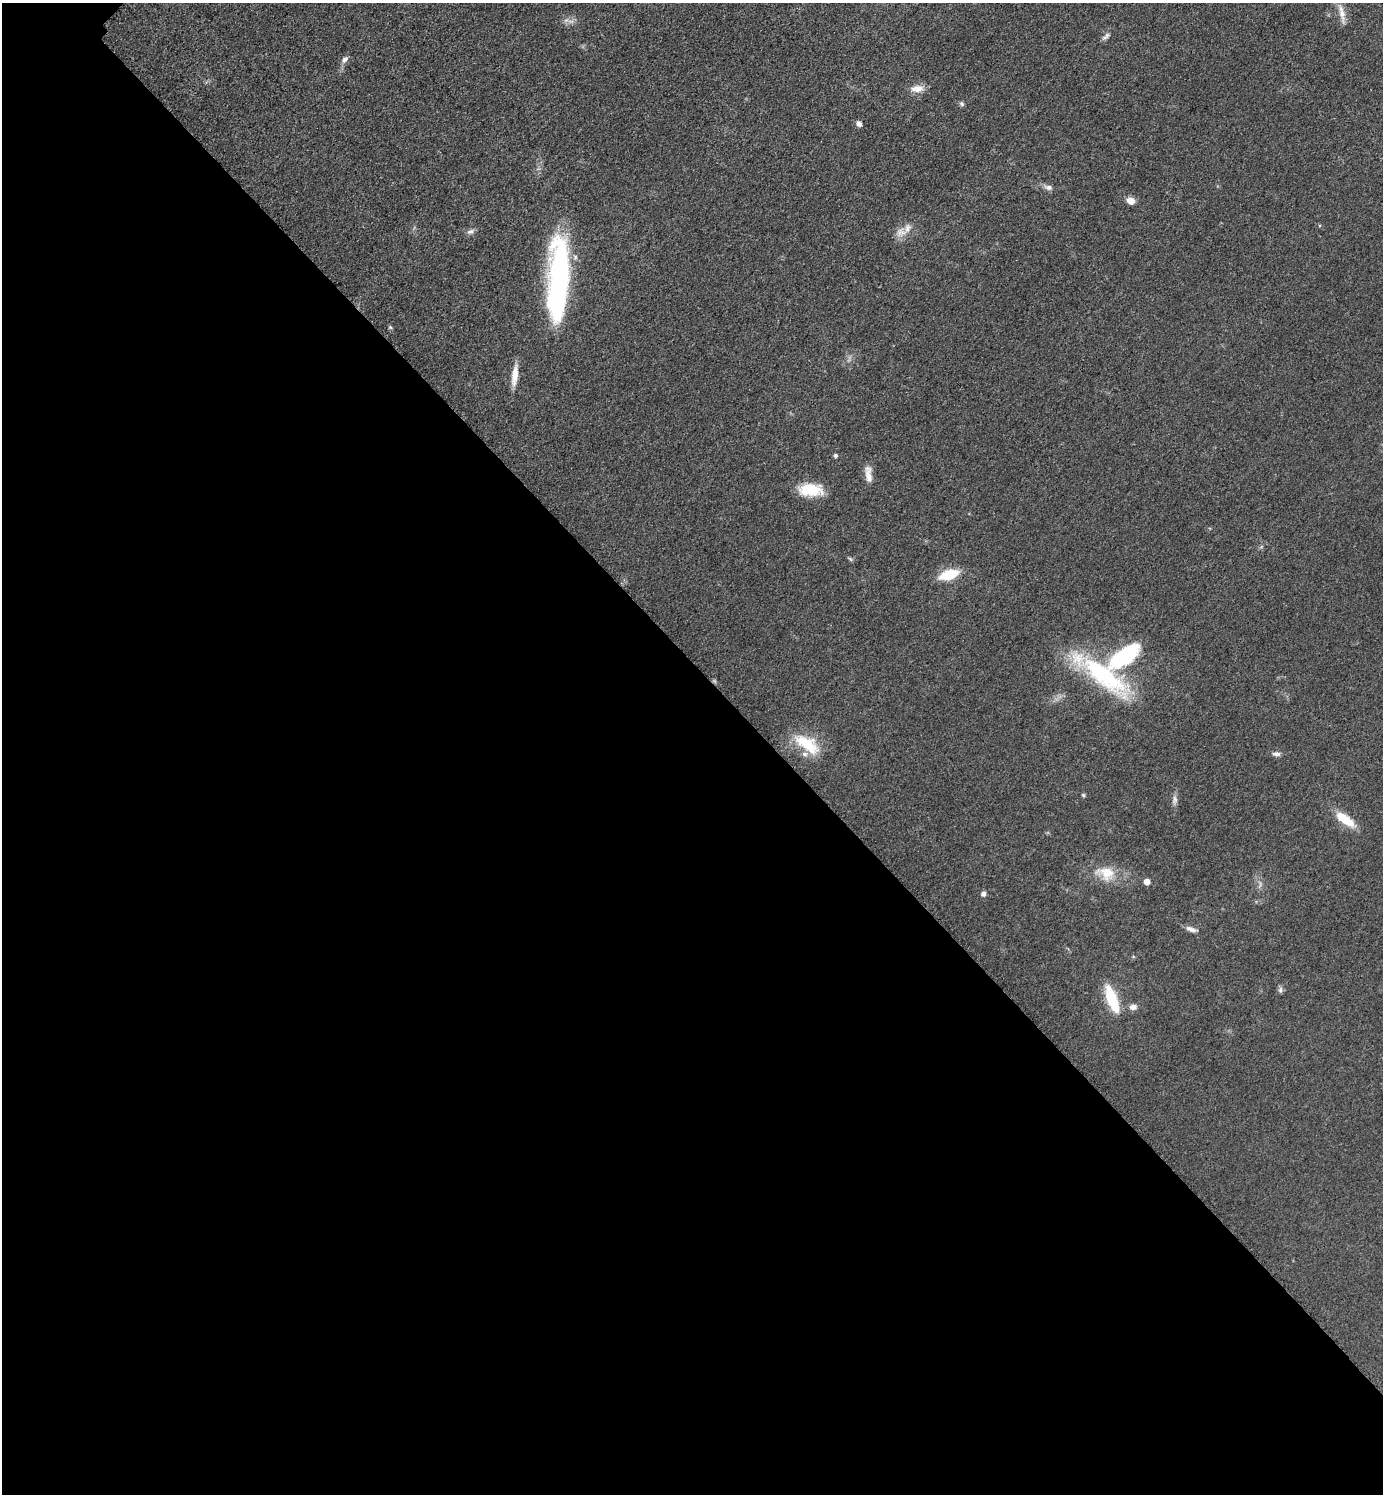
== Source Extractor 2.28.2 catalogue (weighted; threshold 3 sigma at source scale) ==
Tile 14 of 4 x 4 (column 2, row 4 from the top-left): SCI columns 1592-2972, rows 21-1512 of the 6048 x 6047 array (HDU 1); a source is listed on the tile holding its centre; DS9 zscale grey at full resolution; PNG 1385 x 1496 px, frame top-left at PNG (2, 3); no overlay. Shown black and unused: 56% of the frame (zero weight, under 3 of 5 exposures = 4% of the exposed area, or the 3 px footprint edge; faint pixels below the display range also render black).
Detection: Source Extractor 2.28.2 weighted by HDU 2 'WHT'; one run over the whole footprint, this tile lists its part. Background 0.0497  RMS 0.0054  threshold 0.0244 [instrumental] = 3 sigma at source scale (4.5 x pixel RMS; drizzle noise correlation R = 1.50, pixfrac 1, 0.05/0.05 arcsec/px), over >= 5 px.
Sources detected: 37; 2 inside a brighter object's white glare — not listed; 2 inside a brighter listed object's ellipse — not listed separately; the other 33 listed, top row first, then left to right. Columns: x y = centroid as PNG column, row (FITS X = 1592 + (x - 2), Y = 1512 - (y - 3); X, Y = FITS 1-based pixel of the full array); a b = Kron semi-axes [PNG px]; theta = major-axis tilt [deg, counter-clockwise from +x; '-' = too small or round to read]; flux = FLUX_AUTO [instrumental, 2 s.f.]
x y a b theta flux
1342 13 29 7 -78 5.8
566 20 7 4 19 1.3
1106 36 13 5 38 1.9
345 59 10 7 48 2.2
917 89 17 9 7 5.1
962 104 7 6 - 1.1
859 123 6 5 - 2.7
1048 187 12 7 -13 2.4
1130 201 8 7 - 4.9
470 232 9 7 19 1.9
901 232 15 12 -1 5.1
559 274 80 21 87 120
390 327 6 4 -45 0.71
515 375 27 7 83 6.8
835 455 5 5 - 0.92
868 474 23 8 -83 5
810 490 25 13 -3 17
850 559 7 4 -52 0.79
949 575 20 9 17 16
1124 656 38 16 36 47
1103 675 88 22 -36 62
807 744 34 15 -35 20
1276 754 12 6 -3 1.9
1083 795 6 4 -47 0.73
1175 799 12 6 -87 2.2
1345 819 25 9 -35 13
1106 873 28 18 -15 14
1147 881 6 5 - 3.7
983 894 7 6 - 1.7
1191 929 16 6 -17 2.6
1280 990 9 6 89 1.4
1111 997 26 13 -74 18
1133 1007 10 7 0 2.8